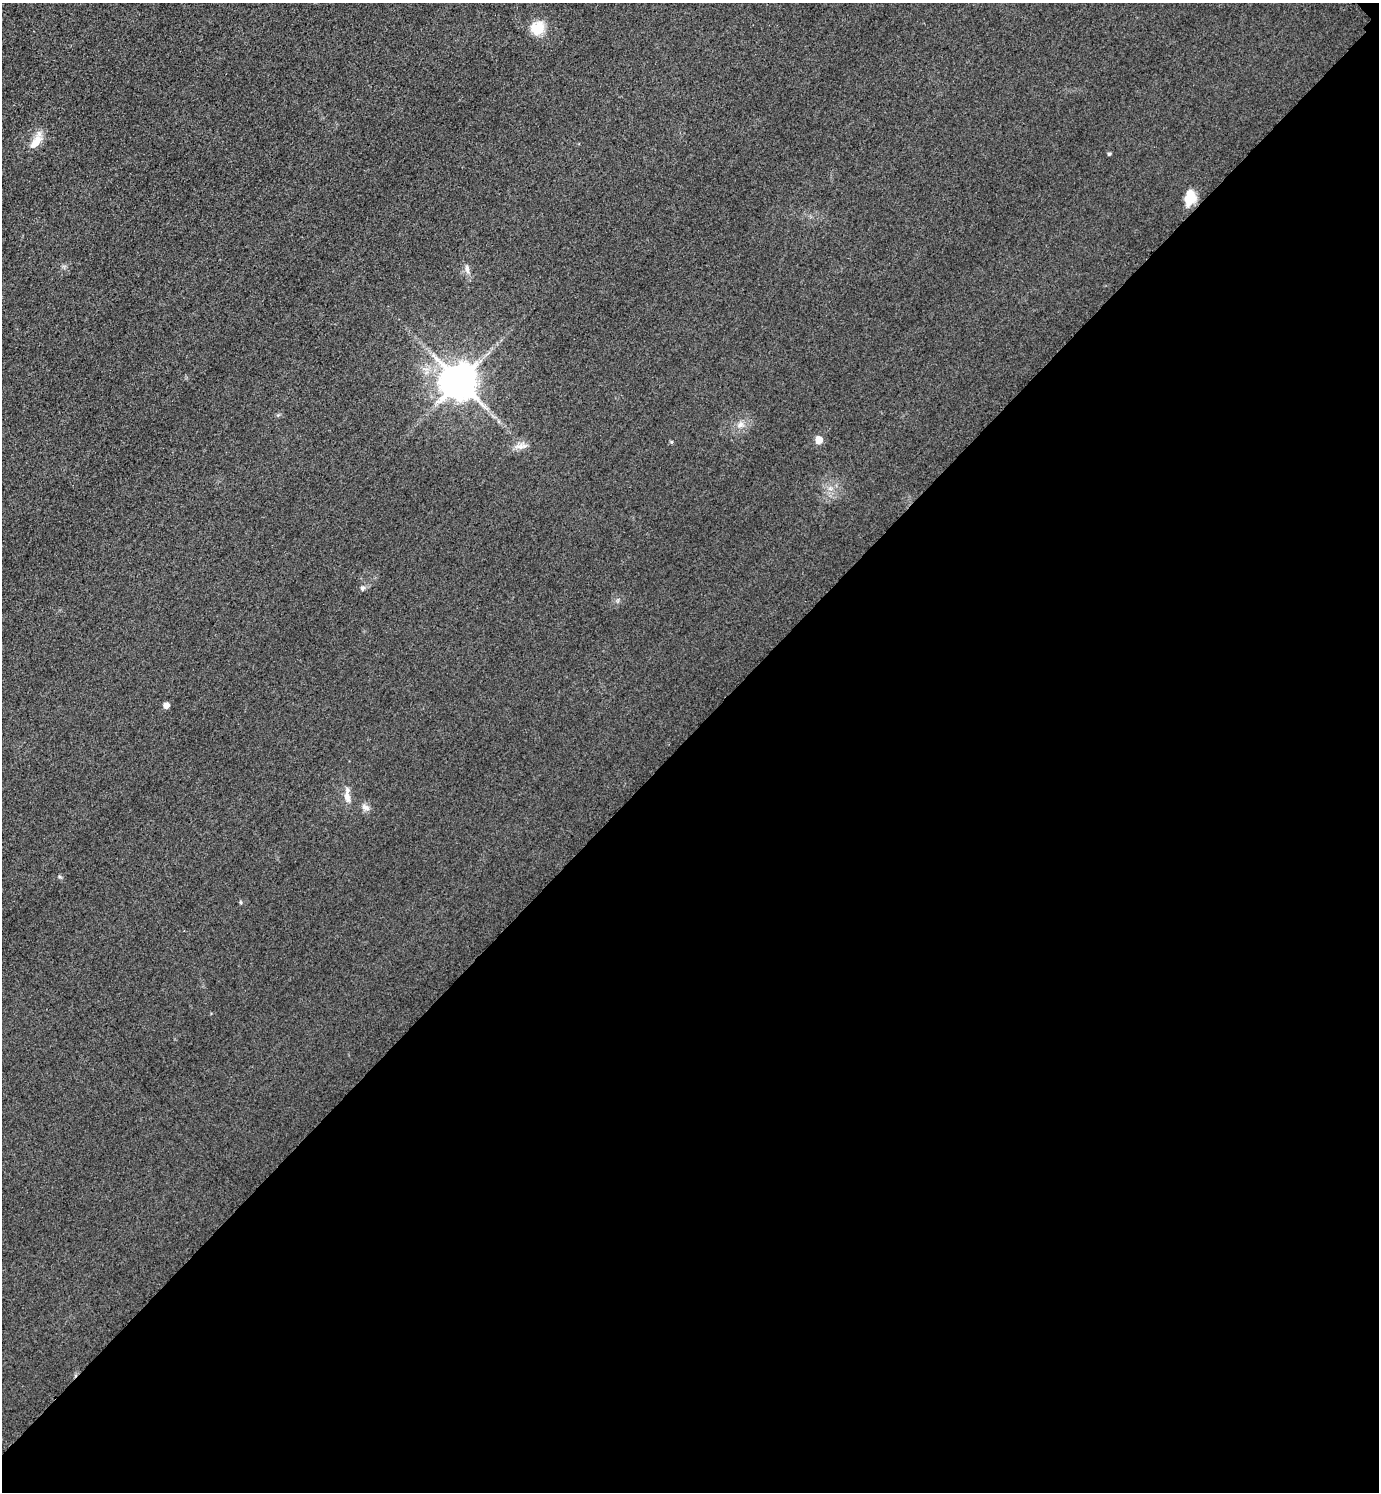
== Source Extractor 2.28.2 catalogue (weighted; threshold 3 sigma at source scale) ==
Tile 12 of 4 x 4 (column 4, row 3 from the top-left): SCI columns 4459-5835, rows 1521-3010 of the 6019 x 6019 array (HDU 1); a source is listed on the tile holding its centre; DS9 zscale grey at full resolution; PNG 1381 x 1494 px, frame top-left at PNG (2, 3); no overlay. Shown black and unused: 51% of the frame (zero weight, under 3 of 4 exposures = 3% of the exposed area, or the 3 px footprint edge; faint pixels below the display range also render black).
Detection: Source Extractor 2.28.2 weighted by HDU 2 'WHT'; one run over the whole footprint, this tile lists its part. Background 0.0756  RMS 0.017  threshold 0.0773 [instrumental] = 3 sigma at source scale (4.5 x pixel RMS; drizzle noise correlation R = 1.50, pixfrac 1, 0.05/0.05 arcsec/px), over >= 5 px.
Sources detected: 16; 1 inside a brighter listed object's ellipse — not listed separately; the other 15 listed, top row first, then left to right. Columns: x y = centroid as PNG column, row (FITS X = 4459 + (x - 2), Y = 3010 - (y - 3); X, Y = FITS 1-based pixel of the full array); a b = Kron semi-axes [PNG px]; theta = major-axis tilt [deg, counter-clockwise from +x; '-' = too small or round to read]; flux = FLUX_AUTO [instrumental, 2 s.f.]
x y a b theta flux
538 28 15 14 - 35
37 141 17 11 64 18
1109 154 4 4 - 2.8
1190 198 17 11 80 34
467 269 14 5 -78 7.2
459 382 10 10 - 4800
740 425 9 7 38 8.3
819 440 5 5 - 33
671 442 5 3 - 1.8
521 446 18 7 1 11
362 588 6 5 - 3.9
166 705 5 5 - 13
347 797 18 7 -78 13
365 807 13 6 -31 7.5
241 902 5 3 - 1.8